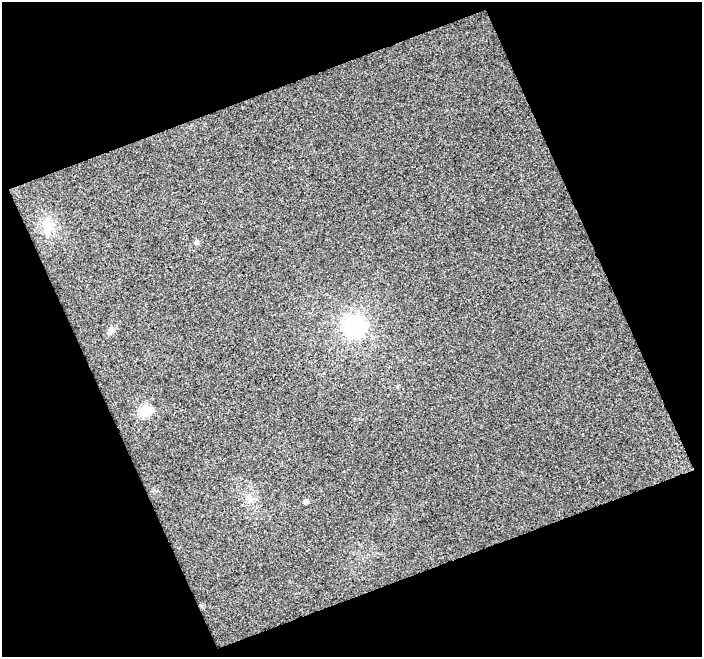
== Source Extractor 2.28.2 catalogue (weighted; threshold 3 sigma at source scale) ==
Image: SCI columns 1-700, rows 16-670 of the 700 x 684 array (HDU 1 of 3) = the unmasked area's bounding box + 8 px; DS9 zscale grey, full resolution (1 PNG px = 1 image px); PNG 704 x 659 px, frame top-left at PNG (2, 2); no overlay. Shown black and unused: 44% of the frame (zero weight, under 3 of 4 exposures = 2% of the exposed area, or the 3 px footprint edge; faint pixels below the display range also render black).
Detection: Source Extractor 2.28.2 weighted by HDU 2 'WHT'. Background 0.0327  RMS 0.015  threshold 0.0667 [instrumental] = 3 sigma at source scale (4.5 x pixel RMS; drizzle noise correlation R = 1.50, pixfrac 1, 0.0396/0.0396 arcsec/px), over >= 5 px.
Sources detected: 7; all 7 listed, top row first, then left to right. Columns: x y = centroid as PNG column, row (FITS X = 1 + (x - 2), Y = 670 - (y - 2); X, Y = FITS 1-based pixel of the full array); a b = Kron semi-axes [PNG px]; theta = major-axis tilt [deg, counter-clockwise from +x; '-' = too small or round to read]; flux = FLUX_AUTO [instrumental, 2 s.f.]
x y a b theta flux
48 226 18 12 72 19
196 242 6 4 -71 2.3
354 327 9 9 - 280
111 331 10 7 53 5.8
145 411 6 6 - 120
250 499 8 6 -70 5.9
306 501 5 4 - 4.7